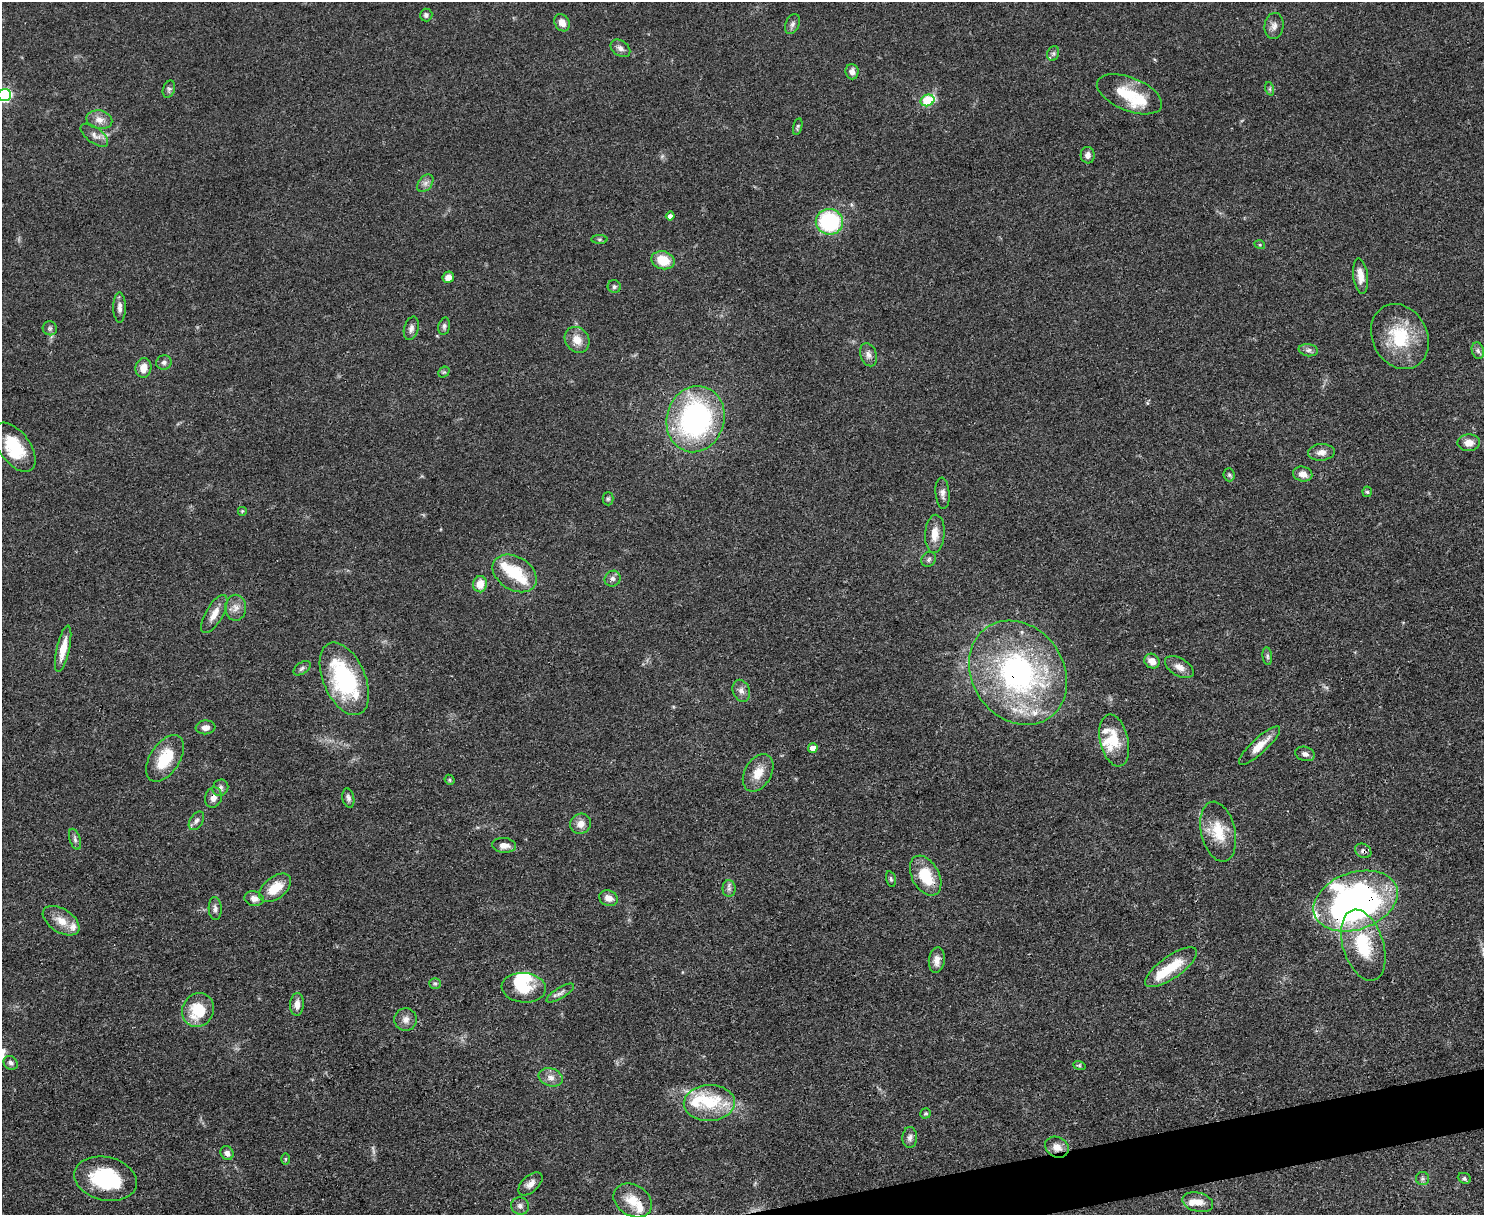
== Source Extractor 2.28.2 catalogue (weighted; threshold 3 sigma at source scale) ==
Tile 5 of 3 x 4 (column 2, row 2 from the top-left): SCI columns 1618-3099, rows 2425-3637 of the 4832 x 4849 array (HDU 1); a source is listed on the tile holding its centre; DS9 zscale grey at full resolution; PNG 1486 x 1217 px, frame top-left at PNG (2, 2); each listed source drawn as its Kron ellipse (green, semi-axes under 4 px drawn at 4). Shown black and unused: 2% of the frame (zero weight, under 3 of 4 exposures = <1% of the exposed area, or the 3 px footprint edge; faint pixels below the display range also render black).
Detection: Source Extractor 2.28.2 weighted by HDU 2 'WHT'; one run over the whole footprint, this tile lists its part. Background 0.0514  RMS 0.0049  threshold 0.022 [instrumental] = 3 sigma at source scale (4.5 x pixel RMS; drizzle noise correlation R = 1.50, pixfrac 1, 0.05/0.05 arcsec/px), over >= 5 px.
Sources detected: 133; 1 too faint to see at this stretch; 3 inside a brighter object's white glare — neither listed nor drawn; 16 inside a brighter listed object's ellipse — not listed separately; the other 113 listed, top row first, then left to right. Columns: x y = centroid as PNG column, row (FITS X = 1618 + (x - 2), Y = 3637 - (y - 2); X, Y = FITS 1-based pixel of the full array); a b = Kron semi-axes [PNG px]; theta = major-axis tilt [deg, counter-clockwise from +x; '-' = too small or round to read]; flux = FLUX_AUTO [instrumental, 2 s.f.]
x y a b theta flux
426 15 6 6 - 1.3
562 23 9 7 -59 3.9
792 24 10 7 67 1.8
1274 26 13 9 84 2.8
620 48 11 7 -36 2.3
1053 53 7 6 - 1.2
852 72 7 6 - 2.7
169 89 9 6 72 1.2
1270 89 7 4 -72 0.81
1129 94 34 16 -22 19
5 95 6 6 - 72
928 100 7 5 22 25
99 120 13 9 -12 4
798 126 8 4 76 0.84
94 135 16 8 -36 3.2
1088 155 8 7 - 2.3
425 183 10 6 51 2.1
670 216 4 4 - 2.1
829 222 13 13 - 47
599 239 8 4 -1 0.85
1260 245 5 3 - 0.55
663 260 12 9 -14 12
1361 276 18 7 -83 5.2
448 277 6 5 - 3.6
614 287 7 6 - 1
120 307 15 6 -90 2.8
444 326 9 5 77 1.3
50 328 7 7 - 1.3
411 328 12 7 75 2.1
1400 337 34 27 -62 26
577 340 14 11 -53 6.1
1308 350 9 6 -8 1.6
1478 351 8 6 -73 1.5
868 355 12 8 -72 2.6
164 362 8 7 - 1.6
143 368 10 8 79 5.3
444 372 6 4 41 0.83
695 419 33 28 73 100
1469 443 11 8 3 4.7
15 447 28 15 -54 19
1321 452 13 8 4 3.3
1303 474 10 7 -13 3.6
1229 475 6 5 - 0.98
1367 492 5 4 - 0.84
942 493 16 7 -85 2.5
608 499 6 5 - 0.93
242 511 5 5 - 0.6
935 534 19 10 86 6.8
929 559 8 6 49 1.3
515 573 24 16 -32 17
613 579 8 7 - 1.9
480 584 8 7 - 6.2
236 608 13 10 -89 3.6
214 614 21 8 60 5.6
63 649 24 6 77 8.6
1267 656 9 5 -83 1.1
1152 661 8 7 - 4.6
1179 667 16 9 -31 4.2
302 668 10 5 35 1.2
1018 673 55 46 -55 120
344 679 38 21 -67 55
741 691 11 8 -69 2.5
206 727 10 7 6 3.3
1114 740 26 14 -76 13
1259 746 27 7 43 7.3
813 748 5 5 - 3.8
1305 754 10 7 -18 2.1
165 758 26 15 57 17
758 773 20 13 60 8
450 780 5 4 - 0.84
220 788 8 7 - 1.8
213 798 10 8 75 3.3
348 798 10 5 -78 1.6
196 821 10 6 57 1.6
580 824 11 10 - 4
1218 832 30 17 -77 14
75 839 11 5 -72 1.5
504 845 12 7 -4 4.3
1363 851 9 6 -31 1.5
926 876 21 13 -61 17
891 879 8 4 -76 0.98
275 888 18 11 38 11
729 889 8 6 -90 1.6
608 898 9 7 -24 4.1
254 899 10 7 -13 2.9
1356 901 43 28 19 220
215 909 11 6 -87 1.8
61 921 20 11 -33 6.9
1363 945 37 20 -73 26
937 960 13 8 82 4
1171 967 31 11 35 16
435 983 6 5 - 1
524 988 22 15 -5 12
560 993 16 5 31 2.1
297 1004 11 7 86 3.7
198 1010 17 15 65 18
406 1020 11 11 - 3.3
11 1063 7 6 - 1.4
1079 1065 6 4 -19 0.74
551 1077 12 9 -19 3.2
709 1103 25 18 2 20
926 1113 5 5 - 0.83
910 1137 10 7 88 2
1057 1147 12 10 -27 4.3
227 1153 7 6 - 2.4
285 1159 5 3 - 0.53
1464 1178 7 5 -24 1.1
106 1179 32 21 -13 35
1423 1179 6 6 - 1.1
530 1184 14 8 42 3.4
633 1200 20 15 -32 9.9
1198 1202 16 9 -14 5.7
520 1206 9 8 - 2.1
Overlapping masked pixels (flux is a lower limit): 6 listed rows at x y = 1018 673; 213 798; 1363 851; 926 876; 1356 901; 1057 1147
Isophote crosses this tile's border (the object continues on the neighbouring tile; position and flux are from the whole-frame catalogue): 1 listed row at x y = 5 95